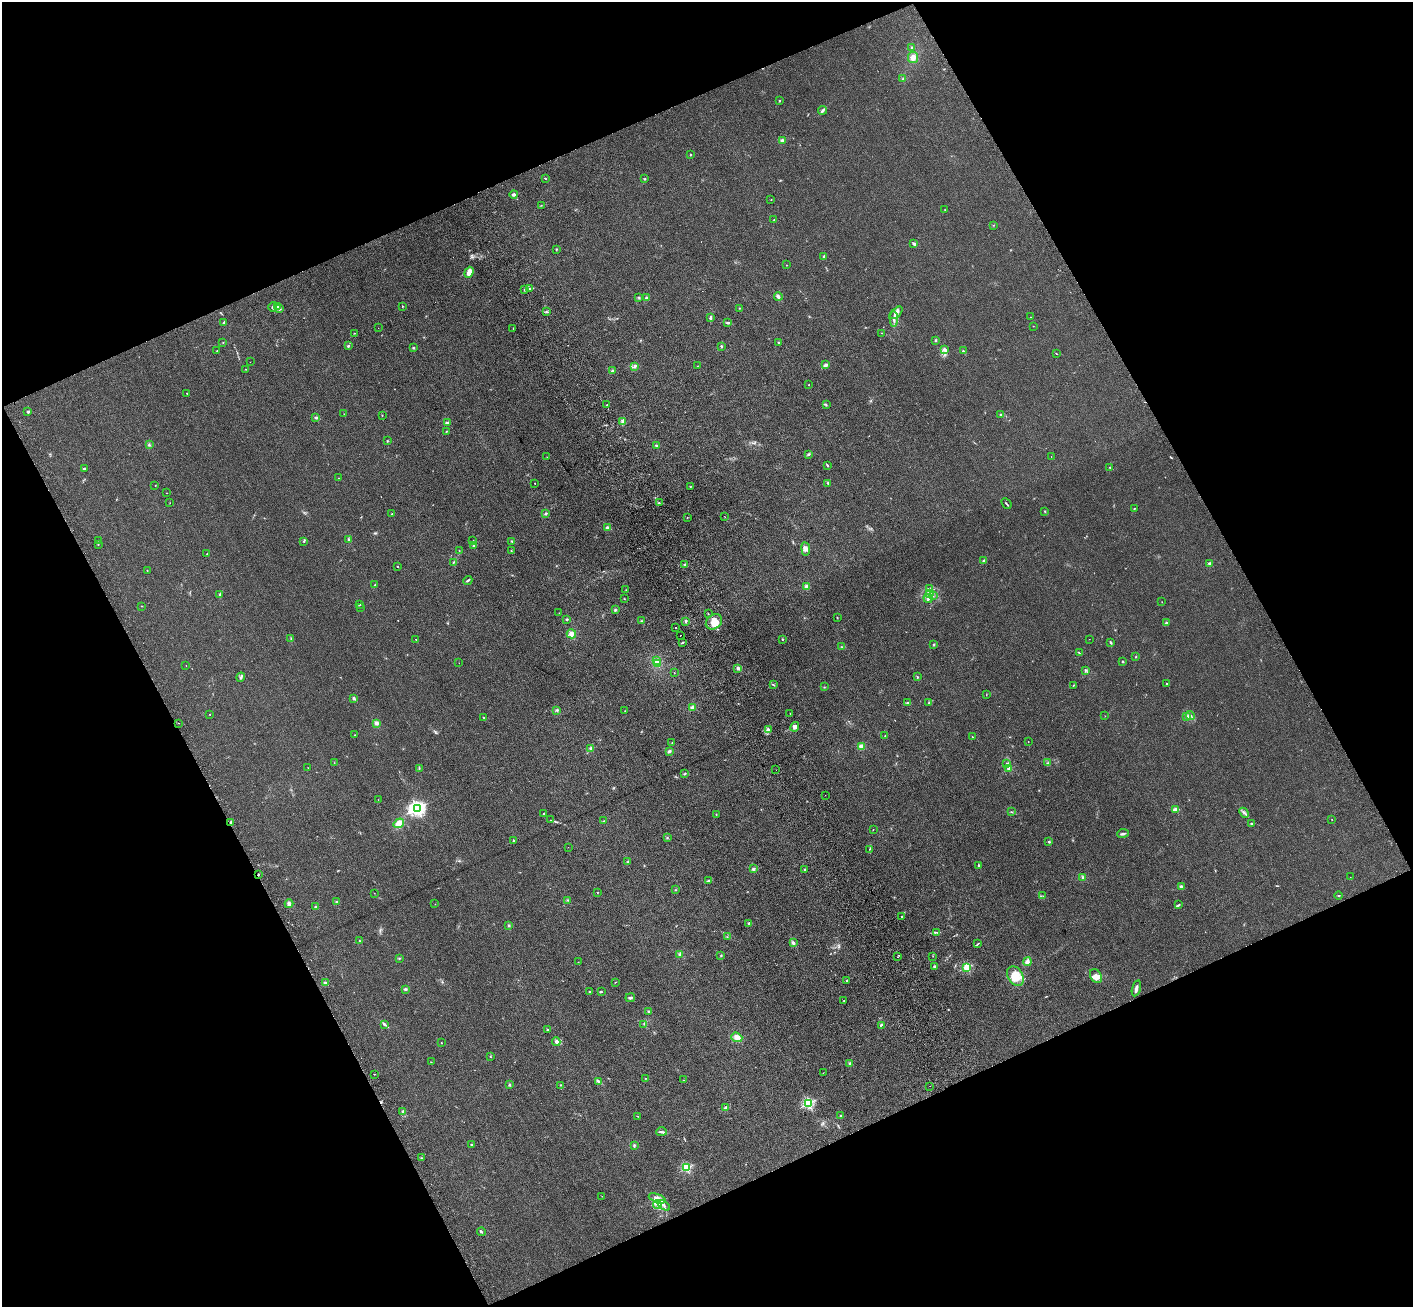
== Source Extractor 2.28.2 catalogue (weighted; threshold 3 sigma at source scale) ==
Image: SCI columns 109-5750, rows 212-5430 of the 5856 x 5772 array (HDU 1 of 3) = the unmasked area's bounding box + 8 px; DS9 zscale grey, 4 x 4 block average (1 PNG px = mean of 4 x 4 image px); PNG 1415 x 1309 px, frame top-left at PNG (2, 2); each listed source drawn as its Kron ellipse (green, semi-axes under 4 px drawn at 4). Shown black and unused: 45% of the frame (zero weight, under 3 of 4 exposures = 6% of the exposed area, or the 3 px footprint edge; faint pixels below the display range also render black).
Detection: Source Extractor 2.28.2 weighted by HDU 2 'WHT'. Background 0.095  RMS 0.0072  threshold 0.0323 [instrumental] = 3 sigma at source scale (4.5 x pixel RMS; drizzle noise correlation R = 1.50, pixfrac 1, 0.05/0.05 arcsec/px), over >= 5 px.
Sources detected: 329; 2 too faint to see at this stretch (4 x 4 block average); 4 cosmic-ray / hot-pixel residue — neither listed nor drawn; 7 coinciding with a brighter row at this scale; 18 inside a brighter listed object's ellipse — not listed separately; the other 298 listed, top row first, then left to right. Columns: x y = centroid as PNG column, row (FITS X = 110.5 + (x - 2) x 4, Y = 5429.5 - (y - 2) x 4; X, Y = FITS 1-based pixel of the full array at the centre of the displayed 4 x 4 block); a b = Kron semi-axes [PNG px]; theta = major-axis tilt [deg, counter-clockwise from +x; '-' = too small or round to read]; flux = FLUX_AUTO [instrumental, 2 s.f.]
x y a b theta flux
912 47 2 2 - 3.2
913 57 6 5 - 19
903 79 2 2 - 4.1
779 101 2 2 - 8.9
822 110 4 3 - 8.5
782 140 3 3 - 7.4
690 155 2 2 - 9.7
545 178 3 2 - 2.5
645 179 3 2 - 2.9
514 194 4 3 - 10
771 200 2 2 - 2
541 205 2 2 - 1.3
945 210 2 2 - 1.1
774 219 2 2 - 2
993 225 2 2 - 1.2
914 243 4 3 - 7.6
556 249 2 2 - 3.2
824 256 3 2 - 4.8
786 265 2 2 - 1.1
469 272 6 3 69 37
524 289 2 2 - 3
529 289 3 2 - 5
639 297 2 2 - 1.8
778 297 4 3 - 10
646 298 2 2 - 4.8
278 306 3 2 - 5.4
402 306 3 2 - 2.3
273 307 5 2 - 6.6
279 308 3 2 - 3.6
739 308 2 2 - 1.6
546 311 2 2 - 3.7
896 313 7 3 46 17
1030 317 2 2 - 1.3
710 318 2 2 - 12
894 319 8 2 -84 10
224 322 3 2 - 4.2
728 323 3 2 - 6.1
1033 326 2 2 - 1.4
378 328 2 2 - 1.1
513 328 2 2 - 1.6
354 333 2 2 - 1.7
881 333 2 2 - 0.92
935 341 3 2 - 3.3
779 342 2 2 - 18
223 343 2 2 - 1.7
348 346 2 2 - 8.1
721 346 3 2 - 3.4
413 348 3 2 - 3.6
944 349 4 3 - 8.7
217 351 2 2 - 4.6
963 351 2 2 - 5
1056 353 3 2 - 1.9
250 362 2 2 - 0.52
825 365 4 3 - 9.3
697 366 2 2 - 1.3
635 367 3 2 - 6.2
246 369 2 2 - 1.6
612 371 4 3 - 6.6
809 385 2 2 - 1.4
187 393 2 2 - 3.9
607 405 2 2 - 1.3
826 405 3 2 - 3.6
28 412 2 2 - 23
344 414 2 2 - 0.82
382 415 3 2 - 1.4
1000 415 2 2 - 14
316 418 3 3 - 6
622 422 4 3 - 9
447 423 3 2 - 6.7
446 431 2 2 - 1.5
387 441 2 2 - 2.1
149 445 3 2 - 4
656 445 3 2 - 4.7
809 454 3 2 - 5.4
547 457 2 2 - 0.82
1051 457 2 2 - 0.85
827 465 3 2 - 4.3
1110 467 3 2 - 2.6
84 468 3 2 - 5.8
338 478 2 2 - 1.2
535 483 2 2 - 2
827 483 2 2 - 2.1
155 486 2 2 - 1.1
690 487 2 2 - 1.8
167 493 2 2 - 1
170 503 2 2 - 0.83
659 503 2 2 - 1.6
1006 503 6 2 -49 4.7
1134 508 2 2 - 2.5
1045 511 3 2 - 2.7
392 514 2 2 - 1.6
545 514 3 2 - 4.4
687 517 2 2 - 1.3
725 517 2 2 - 0.97
608 528 3 3 - 9.6
349 539 3 2 - 3.1
99 540 2 2 - 4.1
304 541 2 2 - 2.3
473 541 2 2 - 2.9
512 541 2 2 - 2.7
98 544 2 2 - 1.4
474 545 2 2 - 4.1
806 549 7 4 -82 17
459 551 2 2 - 1.4
511 551 2 2 - 1.7
207 554 2 2 - 2.5
984 561 3 2 - 4.8
453 563 3 2 - 3
1209 563 2 2 - 36
685 565 3 2 - 6.6
397 566 2 2 - 6.6
147 570 2 2 - 1.5
468 580 4 2 - 5.8
375 585 2 2 - 1.7
806 587 3 3 - 11
930 589 2 2 - 2.8
626 590 2 2 - 1.4
220 594 3 2 - 3.6
930 594 3 3 - 7.2
933 596 2 2 - 1.2
928 598 4 2 - 3.9
624 599 2 2 - 1.6
1162 602 2 2 - 1.4
359 605 3 2 - 2.5
142 606 2 2 - 1.7
361 608 2 2 - 1.4
615 610 3 2 - 4.6
559 613 2 2 - 1.2
708 614 2 2 - 1.4
837 618 2 2 - 1.4
566 619 3 2 - 3.9
641 621 2 2 - 2.3
686 621 3 2 - 5
714 622 9 7 37 40
1166 623 2 2 - 17
675 628 2 2 - 2.2
571 634 5 4 - 17
680 635 2 2 - 0.96
291 639 2 2 - 2.8
416 639 2 2 - 3.1
782 639 2 2 - 8.5
1089 639 2 2 - 0.69
1111 642 3 2 - 5.3
682 643 3 2 - 4.4
934 645 2 2 - 4.4
842 647 2 2 - 2.5
1079 653 3 2 - 2.9
1136 657 2 2 - 2.3
657 661 2 2 - 2.2
1122 661 3 2 - 3.8
459 663 2 2 - 0.76
657 663 2 2 - 2.4
186 665 2 2 - 2.1
738 668 4 3 - 8.9
1085 670 3 3 - 5.1
674 673 2 2 - 1.1
241 677 4 3 - 6.7
917 677 2 2 - 2.5
1167 683 2 2 - 2.1
773 685 2 2 - 3.7
1073 685 2 2 - 2.4
824 687 2 2 - 1.2
986 695 2 2 - 1.2
354 698 3 2 - 7.2
929 702 2 2 - 2.1
908 703 3 2 - 6
692 707 3 3 - 8.8
557 710 3 2 - 4.5
625 711 2 2 - 1.5
790 713 2 2 - 1.3
210 714 2 2 - 1.8
1190 715 5 2 - 6.6
1105 716 2 2 - 0.99
1186 717 3 2 - 4.2
484 718 2 2 - 2.8
179 723 2 2 - 1.5
376 723 4 3 - 9.2
795 727 5 2 - 14
769 730 2 2 - 3.2
355 735 2 2 - 1.3
885 736 2 2 - 1.7
972 737 2 2 - 3.9
1028 742 2 2 - 0.99
672 743 2 2 - 1.4
861 746 3 3 - 10
591 748 3 2 - 4.7
669 751 3 2 - 5.7
334 763 2 2 - 1
1048 763 2 2 - 2
1007 764 4 2 - 4.6
308 768 2 2 - 1.3
419 768 2 2 - 2.9
1009 769 2 2 - 92
776 770 2 2 - 0.55
685 774 2 2 - 3.4
825 795 2 2 - 0.72
378 800 2 2 - 1.3
417 808 3 2 - 1400
1175 809 3 3 - 7.6
1011 812 2 2 - 2.3
1244 813 5 2 - 5.9
544 814 3 2 - 5.9
716 814 2 2 - 2.1
1332 819 2 2 - 0.94
550 820 2 2 - 0.94
604 821 2 2 - 1.8
230 823 2 2 - 3.9
399 823 5 4 - 24
1252 824 4 2 - 3.7
873 830 2 2 - 0.98
1123 833 6 2 7 7.9
667 838 2 2 - 2
513 840 2 2 - 2.9
1049 842 2 2 - 4.9
568 847 2 2 - 0.91
870 849 2 2 - 2.6
628 862 3 2 - 3.7
978 866 2 2 - 2.6
753 869 3 3 - 7.1
805 869 2 2 - 7.4
258 874 2 2 - 3.2
1083 877 3 3 - 5.7
1350 877 2 2 - 0.99
708 881 3 2 - 5.4
1181 887 3 3 - 8.2
675 890 2 2 - 2
597 892 2 2 - 1.5
374 893 2 2 - 1.1
1043 896 2 2 - 0.95
1338 896 4 2 - 2.8
567 900 2 2 - 1.9
336 902 2 2 - 3.7
289 904 4 3 - 12
435 904 2 2 - 1.4
1178 905 3 2 - 5.2
316 907 3 2 - 5.1
902 917 2 2 - 1.5
749 923 3 2 - 4.2
509 925 2 2 - 3.1
936 932 2 2 - 3.2
727 937 2 2 - 1.7
360 941 2 2 - 2.1
793 943 4 3 - 8.2
978 943 3 2 - 2.8
680 954 3 3 - 7
721 955 2 2 - 2.7
933 956 2 2 - 1.6
897 957 2 2 - 2.6
399 958 2 2 - 3
578 962 2 2 - 1.2
1027 962 4 3 - 12
934 966 2 2 - 24
967 967 2 2 - 290
1015 976 10 7 -59 71
1096 976 7 5 -59 26
846 980 2 2 - 3.2
615 982 2 2 - 1.4
325 983 2 2 - 5.1
1136 988 8 2 75 15
405 989 3 2 - 5
590 992 2 2 - 2.7
601 992 2 2 - 4.7
630 998 4 2 - 8.8
844 1001 2 2 - 1.6
649 1011 2 2 - 3.3
384 1024 4 2 - 7.4
644 1024 2 2 - 2.2
881 1025 3 2 - 3.3
548 1030 2 2 - 19
737 1037 6 4 -19 18
556 1042 4 3 - 14
441 1043 2 2 - 1.5
490 1057 2 2 - 1.1
431 1062 2 2 - 1.3
850 1064 3 2 - 4.6
823 1073 2 2 - 1.1
375 1074 2 2 - 1.2
645 1078 2 2 - 1.6
683 1080 2 2 - 1.2
599 1081 4 2 - 6.6
509 1085 2 2 - 3.9
560 1085 2 2 - 1.7
930 1086 2 2 - 1
808 1103 2 2 - 530
725 1107 3 2 - 6.6
403 1111 2 2 - 4.1
638 1116 2 2 - 2.3
840 1116 2 2 - 3.4
662 1132 5 2 - 6.2
472 1145 2 2 - 27
634 1145 3 2 - 4.4
421 1158 2 2 - 1.6
686 1168 2 2 - 360
602 1196 2 2 - 1.2
657 1198 9 4 -20 22
657 1204 4 3 - 12
664 1205 7 2 -35 8.7
481 1232 4 2 - 5.4
Overlapping masked pixels (flux is a lower limit): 2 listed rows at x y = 230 823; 258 874
Diffuse or blended objects may show on this block-average render without a row.